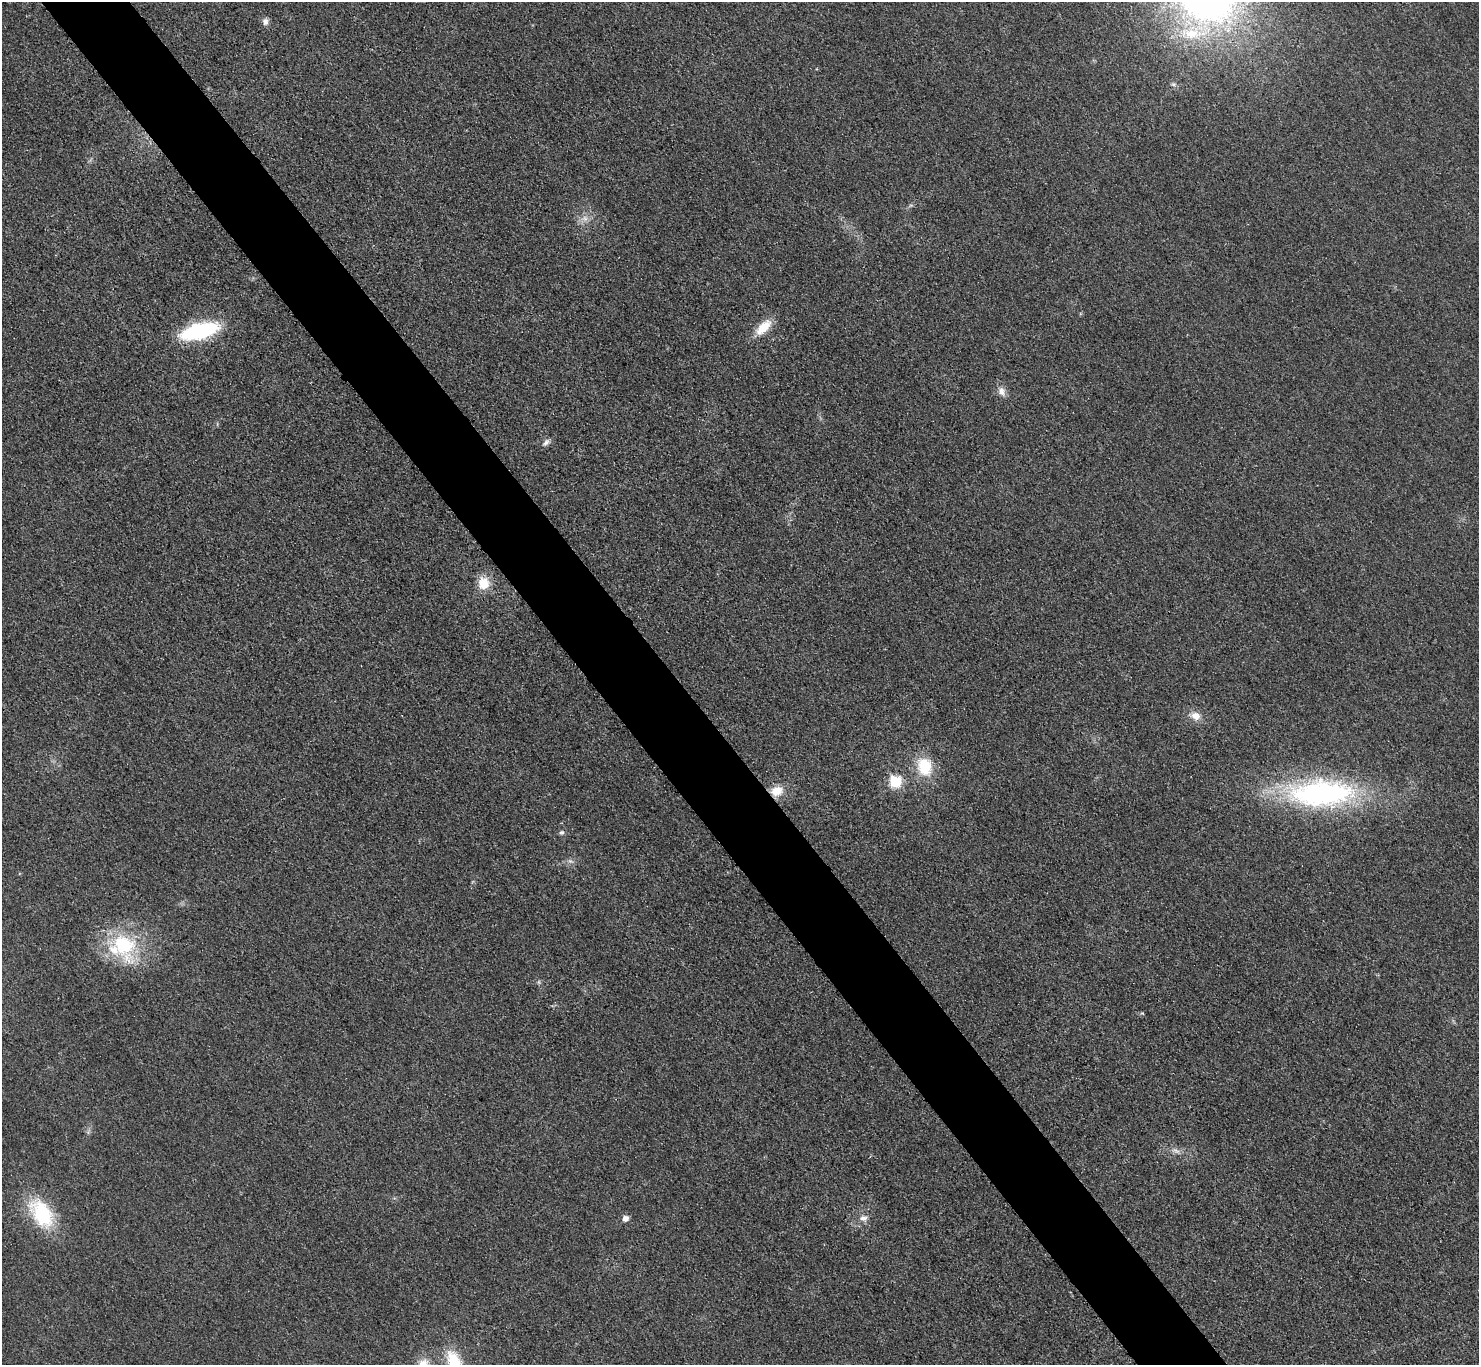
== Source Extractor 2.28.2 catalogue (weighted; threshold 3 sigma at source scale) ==
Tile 11 of 4 x 4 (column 3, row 3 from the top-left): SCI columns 2977-4453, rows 1540-2902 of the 5953 x 5949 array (HDU 1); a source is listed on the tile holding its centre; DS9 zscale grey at full resolution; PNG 1481 x 1367 px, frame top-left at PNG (2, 2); no overlay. Shown black and unused: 6% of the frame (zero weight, under 3 of 4 exposures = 2% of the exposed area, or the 3 px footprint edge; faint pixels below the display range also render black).
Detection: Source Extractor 2.28.2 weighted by HDU 2 'WHT'; one run over the whole footprint, this tile lists its part. Background 0.0329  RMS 0.0064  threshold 0.0287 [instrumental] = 3 sigma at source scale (4.5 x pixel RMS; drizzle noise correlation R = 1.50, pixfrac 1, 0.05/0.05 arcsec/px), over >= 5 px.
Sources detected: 22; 1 inside a brighter listed object's ellipse — not listed separately; the other 21 listed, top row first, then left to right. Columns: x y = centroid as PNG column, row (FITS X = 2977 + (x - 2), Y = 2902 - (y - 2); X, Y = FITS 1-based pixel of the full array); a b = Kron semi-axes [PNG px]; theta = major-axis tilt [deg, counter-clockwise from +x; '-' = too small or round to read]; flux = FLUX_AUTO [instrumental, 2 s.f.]
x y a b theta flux
265 22 10 8 -79 2.8
1191 33 35 16 2 29
585 218 9 8 - 3.8
763 327 22 11 44 13
199 331 30 12 15 84
1002 391 13 9 -65 4.3
546 442 11 6 44 2.6
483 583 15 13 84 13
1196 716 12 10 -25 6.3
925 766 21 17 -73 24
895 781 6 6 - 44
777 791 15 12 16 10
1321 793 85 33 2 140
562 832 7 6 - 1.4
123 945 44 29 -62 51
1176 1151 13 6 -25 3
41 1213 42 24 -56 41
625 1218 6 6 - 3.6
863 1218 12 8 -3 3.8
454 1362 31 16 -64 24
423 1364 15 14 - 8.2
Overlapping masked pixels (flux is a lower limit): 1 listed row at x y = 777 791
Isophote crosses this tile's border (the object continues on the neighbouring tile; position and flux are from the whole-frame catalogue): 2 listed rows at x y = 454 1362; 423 1364